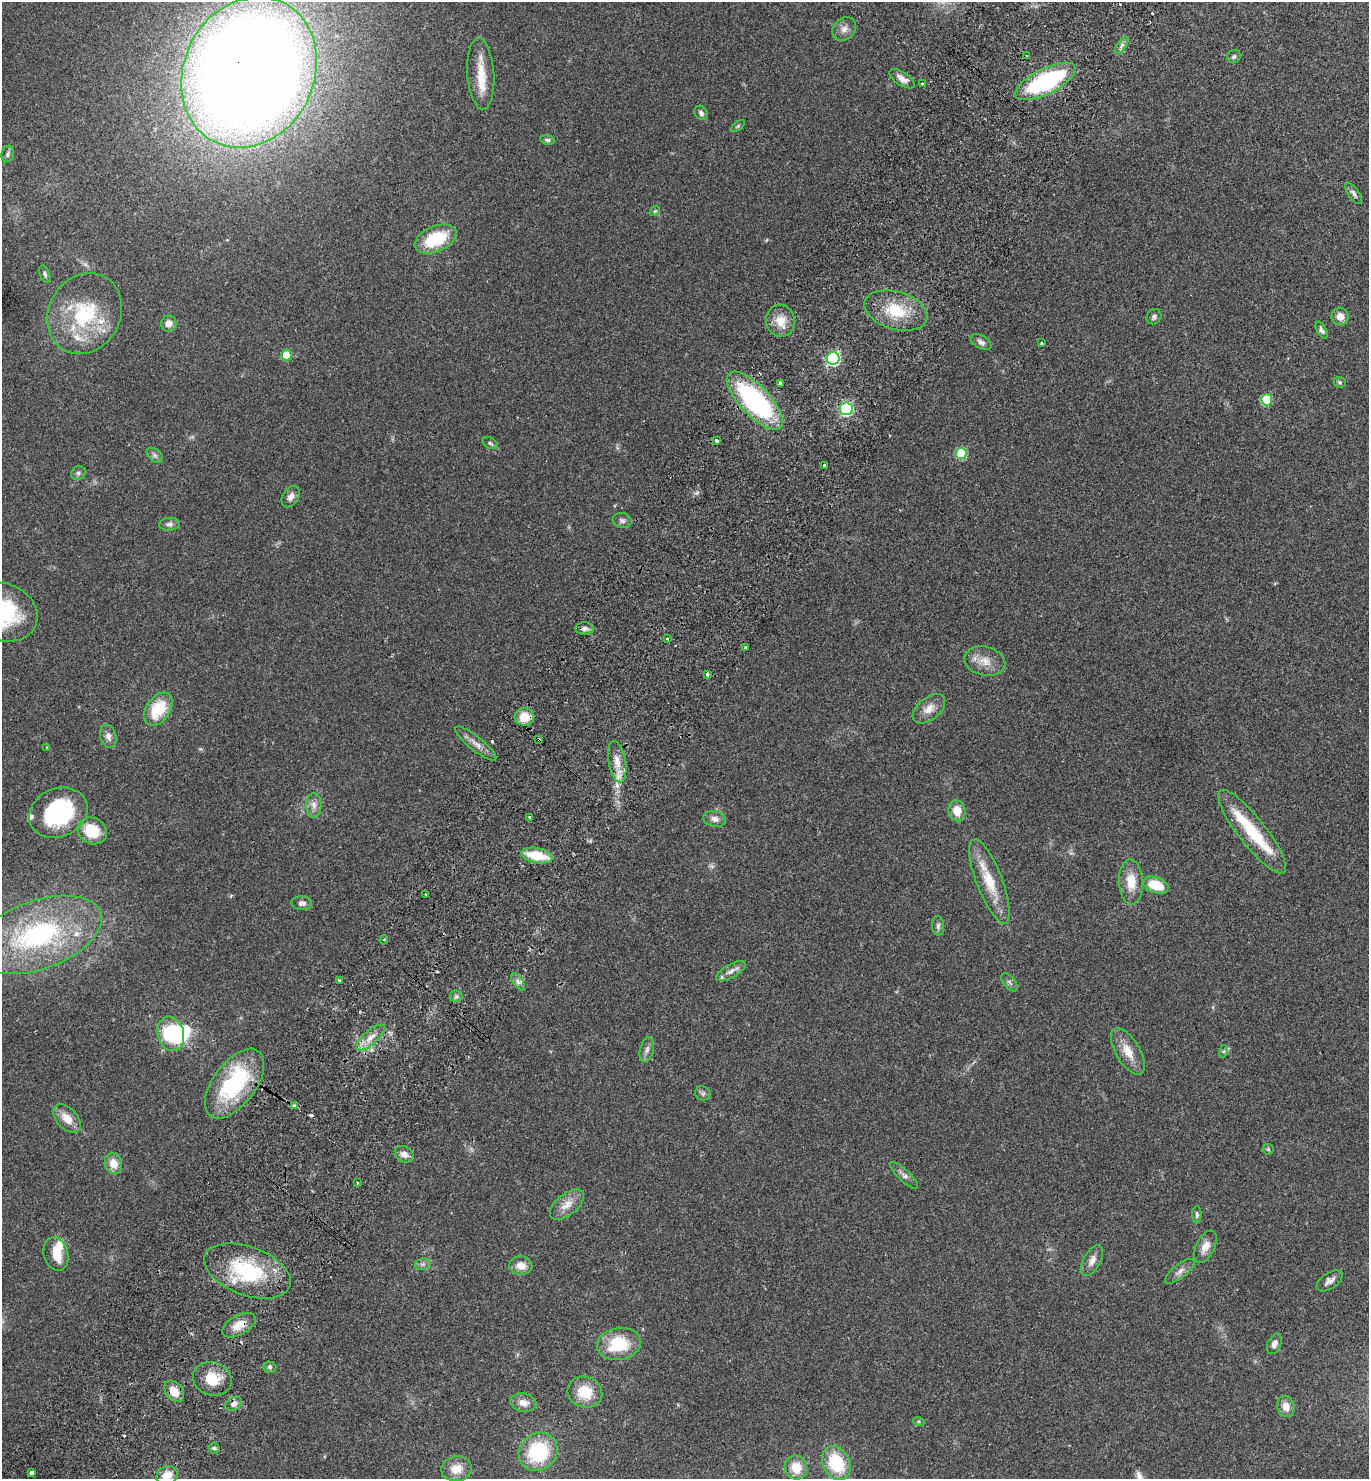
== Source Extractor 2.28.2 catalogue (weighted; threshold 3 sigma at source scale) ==
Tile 7 of 4 x 4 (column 3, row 2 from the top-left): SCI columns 2937-4303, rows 2994-4470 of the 6012 x 5983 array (HDU 1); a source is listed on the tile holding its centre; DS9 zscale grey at full resolution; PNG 1371 x 1481 px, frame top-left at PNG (2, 2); each listed source drawn as its Kron ellipse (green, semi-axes under 4 px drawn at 4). Shown black and unused: <1% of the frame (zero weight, under 2 of 3 exposures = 3% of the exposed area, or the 3 px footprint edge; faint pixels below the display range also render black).
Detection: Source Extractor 2.28.2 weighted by HDU 2 'WHT'; one run over the whole footprint, this tile lists its part. Background 0.086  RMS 0.0078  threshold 0.0351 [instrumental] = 3 sigma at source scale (4.5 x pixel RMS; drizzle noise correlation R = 1.50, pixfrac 1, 0.05/0.05 arcsec/px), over >= 5 px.
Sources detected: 139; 1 too faint to see at this stretch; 2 inside a brighter object's white glare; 6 cosmic-ray / hot-pixel residue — neither listed nor drawn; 11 inside a brighter listed object's ellipse — not listed separately; the other 119 listed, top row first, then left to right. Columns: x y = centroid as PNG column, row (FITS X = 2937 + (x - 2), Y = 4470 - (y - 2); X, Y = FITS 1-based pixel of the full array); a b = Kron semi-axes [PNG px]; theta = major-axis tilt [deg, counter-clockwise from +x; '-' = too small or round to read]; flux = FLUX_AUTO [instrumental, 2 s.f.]
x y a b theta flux
844 29 13 10 44 5.3
1122 45 9 4 55 2.3
1027 56 3 2 - 0.68
1234 57 7 6 - 1.7
249 72 78 65 64 1900
481 74 36 13 -86 19
902 79 14 6 -32 5.7
1046 81 33 12 26 100
922 84 3 3 - 1.7
701 113 8 6 -52 2.5
738 126 8 4 36 1
547 140 7 4 -7 1.7
8 154 8 6 72 2.1
1354 193 12 5 -55 2.5
655 211 6 4 43 1
436 239 22 12 23 37
45 274 9 5 -68 1.7
896 310 32 19 -16 31
85 314 42 36 59 61
1340 316 9 8 - 5.8
1154 317 8 7 - 2.1
780 321 16 14 -81 12
169 323 8 7 - 5.2
1322 330 9 4 -61 2.4
981 342 11 6 -28 2.8
1041 343 3 3 - 1
286 355 5 5 - 22
833 358 6 6 - 140
1340 382 6 5 - 1.3
780 383 3 3 - 4.8
1267 400 5 5 - 36
755 401 37 15 -46 140
846 409 6 6 - 130
716 441 3 3 - 5.7
490 443 8 5 -29 1.5
961 453 5 5 - 42
155 455 9 6 -39 2.3
824 465 3 3 - 1.2
78 473 7 6 - 1.9
291 497 11 8 56 4.6
622 520 9 7 -14 2.6
169 524 10 6 4 2.8
2 612 37 28 -21 78
584 628 9 6 0 2.9
667 639 3 2 - 1.6
746 647 3 3 - 3.6
985 661 21 14 -14 11
707 674 3 3 - 3.8
158 709 18 12 56 27
929 709 19 11 39 8.3
524 717 10 8 2 14
108 736 12 8 -73 4.1
539 740 3 3 - 1.9
476 744 25 7 -39 6.3
47 747 4 2 - 0.6
617 762 21 8 -80 9.8
314 805 12 7 -88 4.5
957 811 10 8 -80 10
58 813 30 24 24 78
530 817 3 3 - 2.6
715 819 11 8 -11 4.6
92 831 15 13 -30 22
1252 831 52 13 -52 38
537 856 16 7 -12 26
989 881 45 13 -69 26
1131 882 22 12 -87 14
1156 885 13 7 -20 21
425 894 3 2 - 0.64
302 903 10 7 -1 3.4
938 926 10 6 -84 2.2
38 935 67 34 20 140
384 940 5 4 - 1.5
731 971 16 6 30 4.5
339 980 3 3 - 2.3
518 982 10 5 -55 2.8
1010 982 11 5 -49 2
456 996 6 5 - 1.8
171 1034 17 13 -74 45
370 1037 18 7 41 7.5
647 1050 13 6 75 3.3
1128 1051 26 12 -59 13
1224 1051 6 4 72 1.1
234 1084 40 21 53 79
703 1093 8 7 - 1.9
294 1105 3 3 - 1.8
67 1118 17 10 -47 10
1268 1149 5 5 - 1.1
404 1154 10 7 -34 4.5
113 1164 10 8 -68 9.6
904 1175 18 6 -43 3.6
358 1183 3 3 - 2.2
567 1205 20 10 39 9
1197 1215 8 4 -90 1.6
1205 1247 17 9 63 7
56 1254 17 12 -74 14
1092 1261 17 8 62 5.6
423 1264 8 5 11 2
521 1266 11 9 -5 7.8
247 1271 45 24 -20 63
1180 1271 18 7 38 4.9
1330 1281 15 8 34 4.3
239 1325 18 9 28 11
619 1344 22 16 10 35
1274 1344 11 6 67 3.8
270 1367 6 5 - 1.9
212 1379 20 16 -20 18
174 1391 12 8 -52 12
585 1392 17 15 -21 21
523 1403 13 9 -10 6.5
234 1404 9 6 33 3.4
1286 1407 10 8 -74 6.8
919 1422 5 3 - 0.86
214 1448 5 5 - 1.5
538 1452 20 18 41 51
836 1463 18 13 -62 43
796 1468 12 11 - 14
456 1469 15 12 10 11
31 1473 3 3 - 4.7
167 1475 11 9 21 10
Overlapping masked pixels (flux is a lower limit): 6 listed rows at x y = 249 72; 755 401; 524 717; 539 740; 234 1084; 239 1325
Isophote crosses this tile's border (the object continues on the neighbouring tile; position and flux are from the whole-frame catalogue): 2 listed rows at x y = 2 612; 167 1475